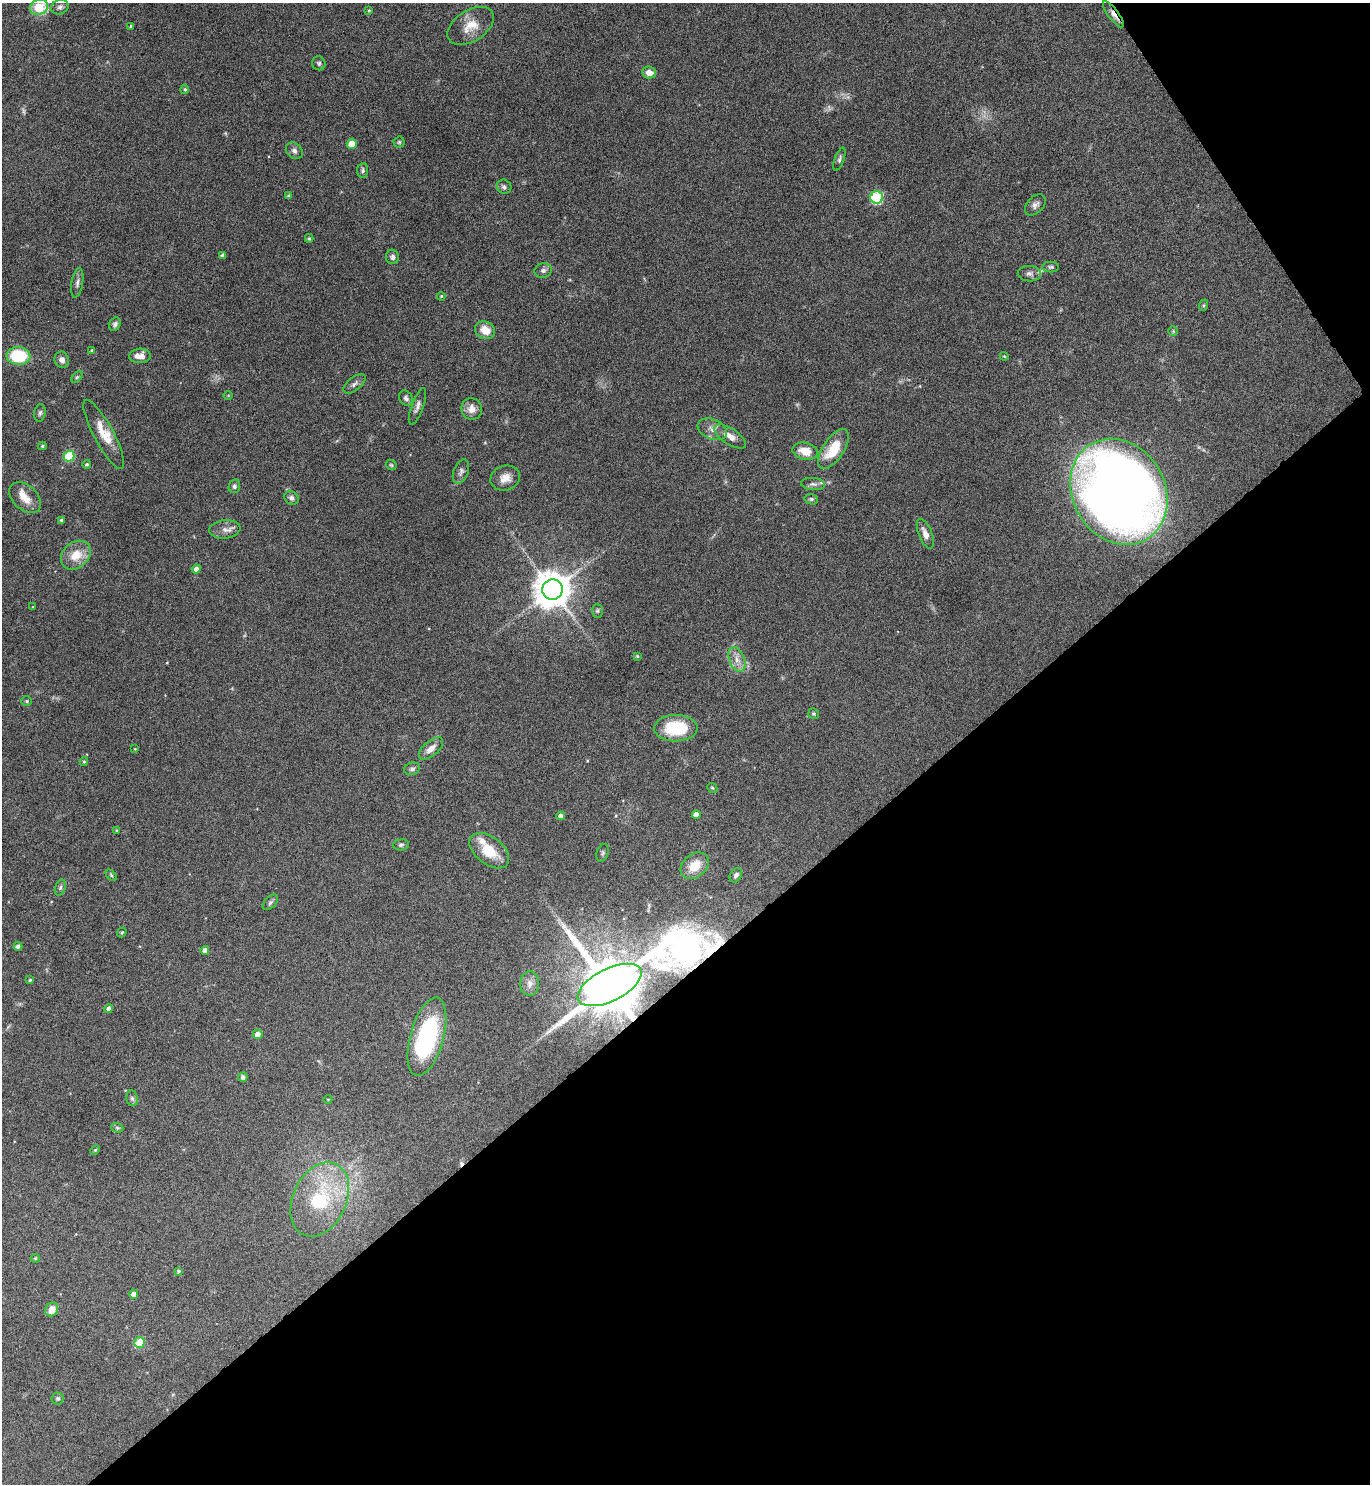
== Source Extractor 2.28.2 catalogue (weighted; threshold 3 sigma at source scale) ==
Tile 12 of 4 x 4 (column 4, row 3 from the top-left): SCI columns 4263-5630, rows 1486-2967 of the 5929 x 5933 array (HDU 1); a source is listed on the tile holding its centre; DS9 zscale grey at full resolution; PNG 1372 x 1486 px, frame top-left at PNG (2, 3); each listed source drawn as its Kron ellipse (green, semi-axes under 4 px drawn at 4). Shown black and unused: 37% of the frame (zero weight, under 4 of 8 exposures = <1% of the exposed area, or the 3 px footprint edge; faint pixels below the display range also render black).
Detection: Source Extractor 2.28.2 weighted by HDU 2 'WHT'; one run over the whole footprint, this tile lists its part. Background 0.0784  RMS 0.0044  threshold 0.0181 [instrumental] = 3 sigma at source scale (4.09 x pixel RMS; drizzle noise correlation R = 1.36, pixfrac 0.8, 0.05/0.05 arcsec/px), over >= 5 px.
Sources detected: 117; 3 too faint to see at this stretch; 1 cosmic-ray / hot-pixel residue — neither listed nor drawn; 4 inside a brighter listed object's ellipse — not listed separately; the other 109 listed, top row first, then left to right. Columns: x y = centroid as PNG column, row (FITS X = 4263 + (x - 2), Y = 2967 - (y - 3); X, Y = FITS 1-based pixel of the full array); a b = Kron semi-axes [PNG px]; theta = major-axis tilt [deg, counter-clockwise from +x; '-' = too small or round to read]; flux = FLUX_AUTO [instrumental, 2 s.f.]
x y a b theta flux
39 7 9 7 21 17
60 7 9 7 22 1.3
369 10 3 3 - 0.37
1113 14 16 5 -53 2.5
131 26 3 3 - 0.46
471 26 26 15 33 7.2
319 63 7 6 - 0.9
649 72 7 6 - 3.1
185 89 5 4 - 0.57
399 142 5 5 - 0.59
352 144 5 5 - 7.2
294 151 9 7 -44 1.5
839 159 12 5 71 1.1
363 170 7 5 83 0.87
504 187 7 7 - 1.2
288 196 4 4 - 0.64
877 198 6 6 - 43
1035 205 12 8 45 1.8
309 238 4 4 - 0.54
223 256 4 3 - 1.2
392 257 7 6 - 1.1
1051 267 8 5 0 0.82
543 270 9 7 14 1.4
1029 274 11 8 -1 1.5
77 283 15 5 80 1.6
441 296 4 3 - 0.38
1204 305 6 4 71 0.5
115 324 7 5 61 1.1
485 330 10 8 -27 5.2
1173 331 5 4 - 0.47
92 350 4 3 - 0.47
18 356 12 9 -5 21
140 356 11 7 3 3.1
1004 356 4 3 - 0.34
62 360 8 7 - 2.2
77 377 7 4 45 0.68
354 384 13 6 39 1.5
228 395 5 3 - 0.33
406 398 8 6 -59 1.2
417 406 19 6 70 2
472 409 11 10 - 3.4
40 413 9 5 82 1
712 429 15 10 -23 3.3
104 434 39 10 -62 8.1
730 436 18 8 -33 3.6
42 446 4 3 - 0.58
833 449 23 10 57 12
805 451 13 8 -12 6.2
69 456 5 5 - 21
87 464 4 4 - 0.64
391 465 6 4 -44 0.59
461 472 13 7 68 1.6
505 478 15 12 16 3.9
813 484 12 6 -5 1.5
234 486 7 5 78 1
1119 492 55 46 -60 570
25 498 18 12 -43 5.2
292 498 7 6 - 1.3
811 499 7 5 -14 0.8
61 520 3 3 - 0.6
225 529 15 9 6 2.8
925 534 16 6 -68 2.6
76 555 16 12 41 7.5
196 569 4 4 - 1.9
552 590 10 10 - 970
33 607 3 3 - 0.45
597 611 7 5 90 0.73
637 656 4 3 - 0.38
737 659 13 7 -70 3.1
27 701 5 4 - 0.51
814 713 5 5 - 0.63
676 728 22 13 1 20
431 748 15 7 40 3.4
135 749 3 2 - 0.28
84 761 4 4 - 0.46
412 769 8 6 19 1.1
712 788 5 4 - 0.5
696 815 4 4 - 2.8
561 816 4 4 - 1.9
116 831 3 3 - 0.43
401 845 8 5 4 0.85
489 851 23 13 -38 11
603 853 9 6 70 0.85
695 866 15 11 40 8.1
111 875 7 4 -46 0.62
736 875 8 5 57 1.3
60 888 8 5 71 0.86
270 902 9 5 45 0.98
122 932 5 4 - 0.46
18 946 4 4 - 1.3
205 950 4 4 - 1.8
30 980 3 3 - 0.47
530 984 12 9 86 2.7
610 985 35 16 26 4200
109 1009 4 4 - 1.2
258 1034 5 4 - 2.8
427 1037 40 16 74 51
243 1077 4 4 - 1.3
132 1098 8 6 -73 0.98
328 1099 4 3 - 0.3
117 1128 6 4 -21 0.61
95 1150 5 4 - 0.43
320 1199 39 26 65 32
35 1258 5 4 - 0.55
179 1271 4 3 - 0.6
134 1294 4 4 - 2.3
52 1310 7 6 - 3.9
140 1342 5 5 - 13
58 1399 6 6 - 0.83
Overlapping masked pixels (flux is a lower limit): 2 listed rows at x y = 1113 14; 610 985
Isophote crosses this tile's border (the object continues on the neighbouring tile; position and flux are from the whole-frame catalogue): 1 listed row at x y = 39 7